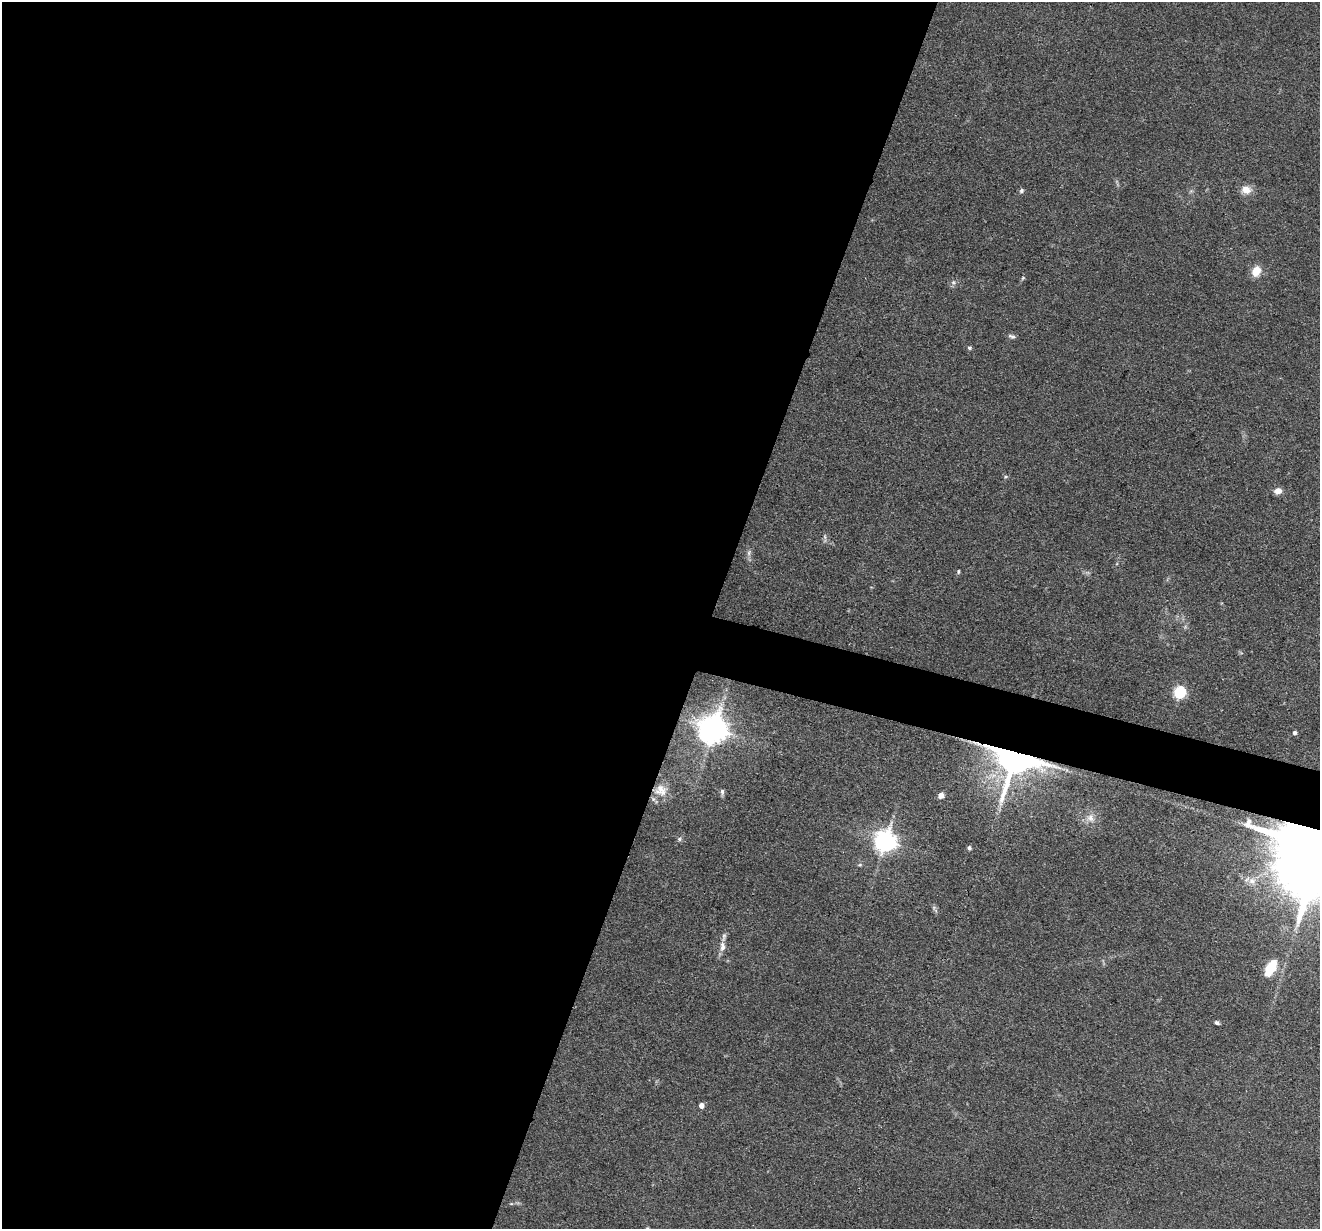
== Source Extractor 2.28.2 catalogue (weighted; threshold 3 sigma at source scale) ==
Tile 5 of 4 x 4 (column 1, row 2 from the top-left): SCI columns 2-1319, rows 2583-3809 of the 5276 x 5292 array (HDU 1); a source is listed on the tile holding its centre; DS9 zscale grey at full resolution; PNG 1322 x 1231 px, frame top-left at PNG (2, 2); no overlay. Shown black and unused: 56% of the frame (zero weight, under 3 of 4 exposures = <1% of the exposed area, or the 3 px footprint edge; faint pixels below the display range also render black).
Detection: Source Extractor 2.28.2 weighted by HDU 2 'WHT'; one run over the whole footprint, this tile lists its part. Background 0.0803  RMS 0.0062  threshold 0.028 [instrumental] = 3 sigma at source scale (4.5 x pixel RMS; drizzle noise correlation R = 1.50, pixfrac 1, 0.05/0.05 arcsec/px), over >= 5 px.
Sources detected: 33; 1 too faint to see at this stretch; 1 inside a brighter object's white glare — not listed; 1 inside a brighter listed object's ellipse — not listed separately; the other 30 listed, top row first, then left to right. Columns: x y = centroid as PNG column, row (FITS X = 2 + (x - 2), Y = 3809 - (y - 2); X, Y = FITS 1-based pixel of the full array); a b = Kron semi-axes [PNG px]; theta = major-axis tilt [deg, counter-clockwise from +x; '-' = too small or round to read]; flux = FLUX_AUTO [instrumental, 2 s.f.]
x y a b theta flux
1246 190 11 9 -2 7.1
1021 191 7 6 - 1.4
1256 271 12 9 62 8.8
1023 278 6 5 - 0.86
953 282 6 5 - 1.6
1012 336 10 5 -17 1.7
969 348 5 5 - 1
1005 477 5 3 - 0.66
1278 491 6 5 - 5.9
825 537 8 4 -89 1.2
749 552 9 5 64 1.8
958 571 6 4 -86 0.78
1180 692 6 5 - 77
713 729 9 8 - 830
1294 733 4 4 - 1.8
1015 755 11 9 -22 2800
661 790 17 15 -26 8
722 792 9 5 -86 1.6
941 795 5 4 - 7.1
1090 818 14 11 -57 5.5
679 839 6 6 - 1.2
885 841 7 7 - 470
969 848 5 4 - 1.3
860 865 6 4 19 0.94
1252 881 11 10 - 4.6
722 946 15 7 88 4.1
1271 968 18 8 60 20
1217 1023 6 4 -31 1.4
701 1105 5 4 - 4.2
511 1204 6 4 18 0.81
Overlapping masked pixels (flux is a lower limit): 2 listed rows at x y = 1015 755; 661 790